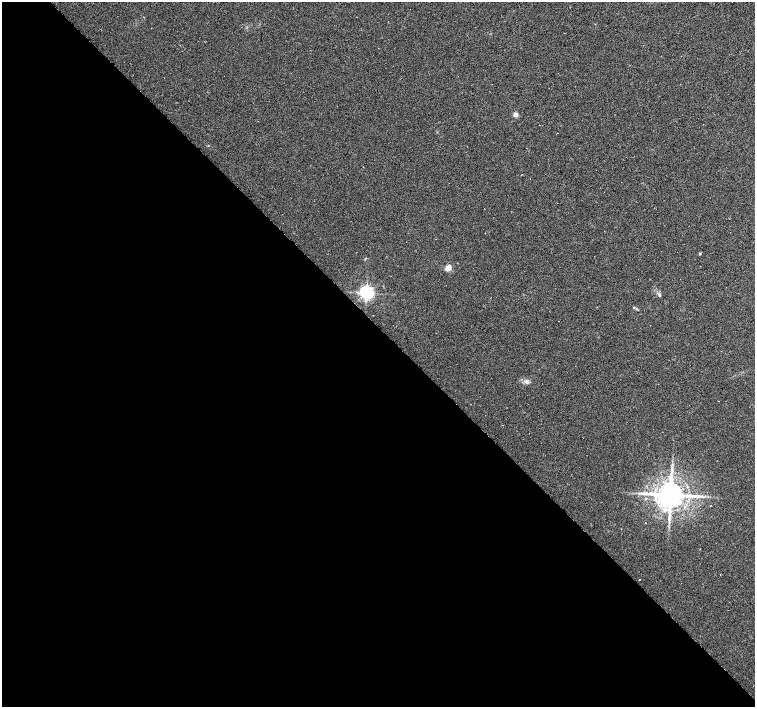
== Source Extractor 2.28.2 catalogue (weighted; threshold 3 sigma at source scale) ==
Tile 9 of 4 x 4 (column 1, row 3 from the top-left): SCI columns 1-1506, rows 1561-2969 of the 6024 x 6005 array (HDU 1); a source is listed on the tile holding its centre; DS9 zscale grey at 2 x 2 block average (1 PNG px = mean of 2 x 2 image px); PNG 757 x 709 px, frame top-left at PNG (2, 2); no overlay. Shown black and unused: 54% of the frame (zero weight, under 3 of 6 exposures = <1% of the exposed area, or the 3 px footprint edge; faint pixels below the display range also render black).
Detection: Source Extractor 2.28.2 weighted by HDU 2 'WHT'; one run over the whole footprint, this tile lists its part. Background 0.00658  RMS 0.0039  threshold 0.0159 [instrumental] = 3 sigma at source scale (4.09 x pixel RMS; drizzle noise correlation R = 1.36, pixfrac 0.8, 0.0396/0.0396 arcsec/px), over >= 5 px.
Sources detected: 11; all 11 listed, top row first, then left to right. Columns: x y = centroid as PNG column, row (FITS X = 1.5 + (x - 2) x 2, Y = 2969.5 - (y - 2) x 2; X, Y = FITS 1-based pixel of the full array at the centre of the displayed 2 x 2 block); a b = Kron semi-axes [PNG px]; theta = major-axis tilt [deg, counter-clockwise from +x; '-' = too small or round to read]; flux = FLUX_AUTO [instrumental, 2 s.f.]
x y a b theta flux
515 114 3 2 - 13
699 254 3 3 - 0.96
448 268 3 3 - 24
366 293 4 4 - 280
659 295 6 3 -80 1.5
634 308 3 2 - 0.58
526 381 5 3 - 1.9
670 495 7 6 - 1700
646 499 3 2 - 0.61
669 520 5 2 - 1.1
639 579 2 2 - 0.33
Diffuse or blended objects may show on this block-average render without a row.